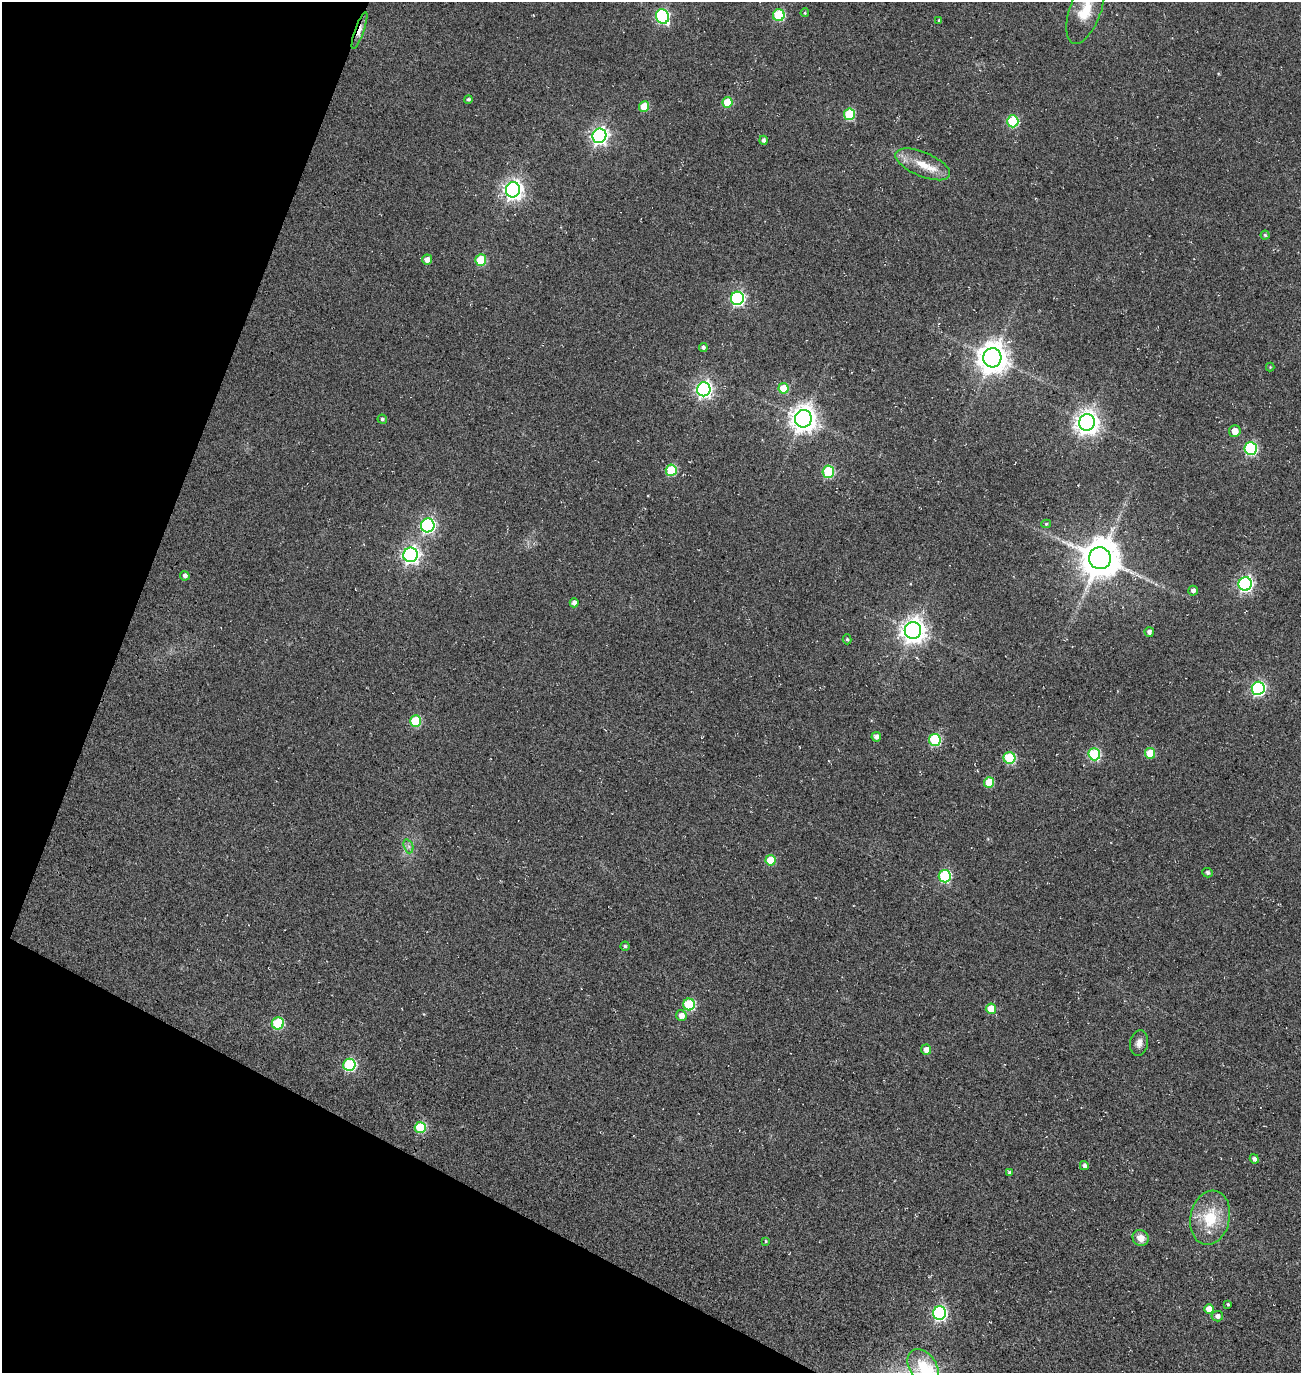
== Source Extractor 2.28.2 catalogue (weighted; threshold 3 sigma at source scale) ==
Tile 9 of 4 x 4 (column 1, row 3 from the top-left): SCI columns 484-1782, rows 1616-2986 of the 5922 x 5903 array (HDU 1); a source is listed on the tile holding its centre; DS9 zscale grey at full resolution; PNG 1303 x 1375 px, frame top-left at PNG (2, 2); each listed source drawn as its Kron ellipse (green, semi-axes under 4 px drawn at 4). Shown black and unused: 20% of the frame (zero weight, under 3 of 5 exposures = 11% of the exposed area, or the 3 px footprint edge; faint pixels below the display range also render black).
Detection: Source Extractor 2.28.2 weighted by HDU 2 'WHT'; one run over the whole footprint, this tile lists its part. Background 0.0558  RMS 0.026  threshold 0.117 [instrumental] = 3 sigma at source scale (4.5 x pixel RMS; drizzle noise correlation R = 1.50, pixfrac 1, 0.05/0.05 arcsec/px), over >= 5 px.
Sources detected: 75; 1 inside a brighter listed object's ellipse — not listed separately; the other 74 listed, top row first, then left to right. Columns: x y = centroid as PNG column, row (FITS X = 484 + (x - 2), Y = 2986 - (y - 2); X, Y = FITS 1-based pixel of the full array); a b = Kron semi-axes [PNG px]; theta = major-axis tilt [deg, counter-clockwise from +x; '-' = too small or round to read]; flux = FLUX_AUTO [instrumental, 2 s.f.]
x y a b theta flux
1085 10 36 15 70 72
805 13 4 3 - 2.8
779 15 6 6 - 180
663 16 7 6 - 450
939 21 4 3 - 2.9
359 30 20 4 71 19
468 99 4 4 - 5.3
727 102 5 5 - 78
644 107 5 5 - 72
849 114 6 5 - 160
1013 121 6 5 - 200
599 136 7 7 - 960
764 140 4 4 - 7
923 164 29 12 -23 50
513 190 7 7 - 1300
1265 235 4 4 - 3.6
427 259 5 5 - 15
481 260 5 5 - 130
737 298 7 6 - 510
703 347 4 4 - 6.8
992 358 9 9 - 4100
1270 367 4 4 - 2.1
783 388 5 5 - 64
704 389 7 6 - 910
382 419 4 4 - 5
803 419 9 8 - 2700
1087 422 8 8 - 2200
1235 431 6 6 - 23
1251 449 6 6 - 340
671 470 6 5 - 160
828 472 6 5 - 180
1046 524 5 4 - 3.3
428 525 7 6 - 550
411 555 7 7 - 950
1100 558 11 11 - 8300
185 576 5 4 - 9.2
1245 584 7 6 - 680
1193 591 5 5 - 9.3
574 603 4 4 - 12
913 631 8 8 - 2400
1149 632 5 4 - 9.8
847 639 5 4 - 3.7
1258 688 6 6 - 530
415 721 5 5 - 130
876 737 5 5 - 11
935 740 6 6 - 210
1150 753 5 5 - 71
1094 754 6 6 - 230
1009 758 6 6 - 170
989 782 5 5 - 84
408 846 7 4 -71 6.5
770 860 5 5 - 87
1208 873 5 4 - 4.9
945 876 6 6 - 270
625 946 4 4 - 4.5
689 1004 6 6 - 180
991 1009 5 5 - 51
681 1016 5 5 - 19
278 1023 6 6 - 170
1139 1043 13 9 81 16
926 1050 5 5 - 18
349 1065 6 6 - 270
420 1127 5 5 - 140
1254 1159 5 4 - 8.8
1084 1166 4 4 - 8.6
1010 1173 4 4 - 6.7
1210 1218 27 19 78 98
1141 1238 8 7 - 24
766 1241 4 3 - 2.7
1228 1304 3 3 - 4
1209 1309 5 5 - 30
939 1313 7 6 - 540
1217 1316 5 5 - 11
923 1367 20 13 -56 76
Overlapping masked pixels (flux is a lower limit): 1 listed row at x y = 359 30
Isophote crosses this tile's border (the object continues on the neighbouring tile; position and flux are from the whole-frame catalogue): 2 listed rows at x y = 1085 10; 923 1367